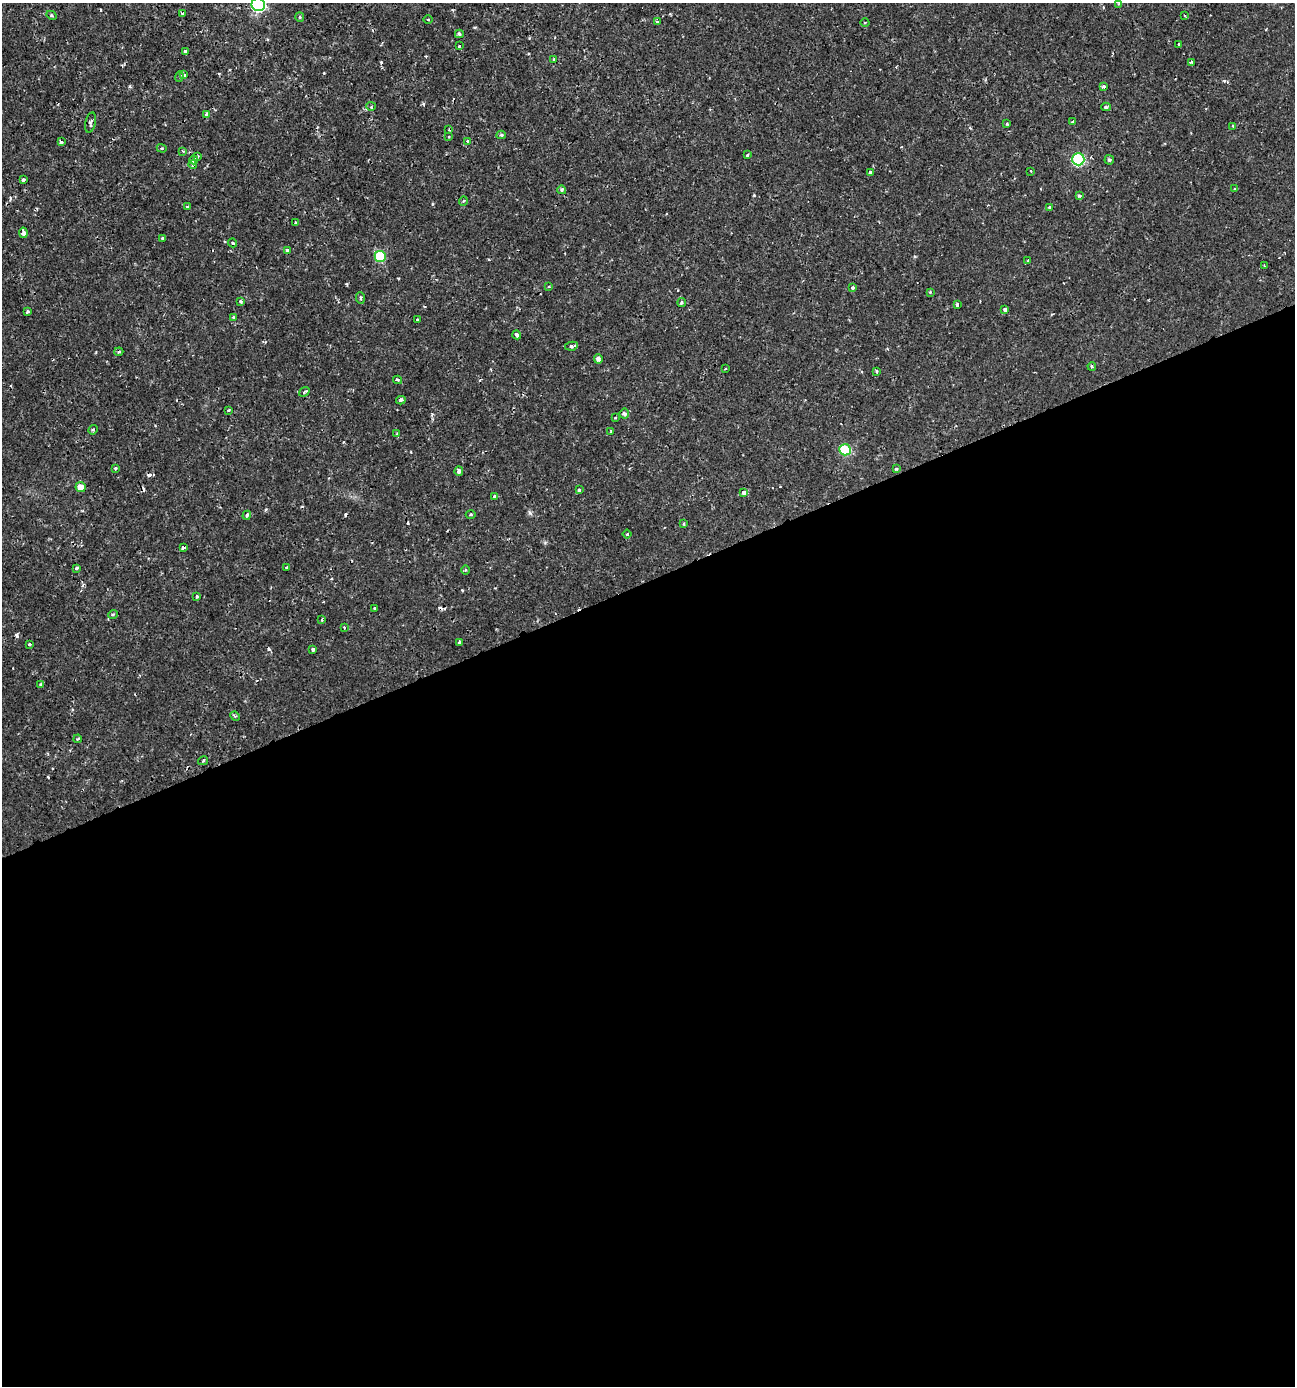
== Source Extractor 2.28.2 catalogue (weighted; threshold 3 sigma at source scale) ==
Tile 15 of 4 x 4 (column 3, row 4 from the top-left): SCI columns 2721-4013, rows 1-1384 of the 5388 x 5543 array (HDU 1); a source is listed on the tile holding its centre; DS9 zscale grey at full resolution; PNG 1297 x 1388 px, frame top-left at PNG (2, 3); each listed source drawn as its Kron ellipse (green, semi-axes under 4 px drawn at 4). Shown black and unused: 58% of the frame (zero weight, under 2 of 3 exposures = <1% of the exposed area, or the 3 px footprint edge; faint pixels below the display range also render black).
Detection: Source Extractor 2.28.2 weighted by HDU 2 'WHT'; one run over the whole footprint, this tile lists its part. Background 0.00175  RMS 0.001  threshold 0.00458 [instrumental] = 3 sigma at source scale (4.5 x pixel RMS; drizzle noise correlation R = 1.50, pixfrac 1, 0.0396/0.0396 arcsec/px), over >= 5 px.
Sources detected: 121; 11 cosmic-ray / hot-pixel residue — neither listed nor drawn; the other 110 listed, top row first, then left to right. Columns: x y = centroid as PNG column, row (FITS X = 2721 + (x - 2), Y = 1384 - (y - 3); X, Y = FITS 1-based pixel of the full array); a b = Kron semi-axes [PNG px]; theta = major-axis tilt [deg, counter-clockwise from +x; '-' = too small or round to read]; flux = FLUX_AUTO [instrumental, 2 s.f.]
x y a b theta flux
1119 4 3 3 - 0.098
258 5 7 6 - 17
182 13 3 3 - 0.18
51 15 5 3 - 0.12
1185 15 4 2 - 0.098
300 17 5 4 - 0.15
428 19 4 3 - 0.1
658 22 3 3 - 0.16
865 22 4 3 - 0.11
459 34 4 4 - 0.24
1179 44 3 3 - 0.22
459 46 3 3 - 0.094
186 51 3 3 - 0.52
553 60 3 2 - 0.14
1191 62 4 3 - 0.3
184 75 3 3 - 0.32
179 76 5 4 - 0.16
1103 86 4 3 - 0.48
371 106 4 4 - 0.14
1106 107 5 4 - 0.16
207 114 4 3 - 0.32
1073 121 3 2 - 0.093
90 122 10 5 78 0.28
1007 124 3 3 - 0.11
1233 126 4 3 - 0.13
449 130 2 2 - 0.11
501 135 4 4 - 0.17
449 137 3 3 - 0.32
468 141 4 3 - 0.1
61 142 3 3 - 0.27
162 148 5 4 - 0.14
183 151 3 3 - 0.092
747 155 3 2 - 0.18
198 156 3 3 - 0.29
1078 159 6 6 - 10
194 160 4 4 - 0.22
1109 160 5 5 - 0.19
193 165 4 3 - 0.29
1031 171 3 2 - 0.094
870 172 4 3 - 0.54
23 180 4 3 - 0.68
1234 189 4 3 - 0.12
562 190 4 4 - 0.24
1079 196 3 3 - 0.31
463 201 5 3 - 0.088
187 206 3 3 - 0.23
1050 207 3 3 - 0.22
296 223 3 3 - 0.17
23 233 5 3 - 0.56
163 238 4 3 - 0.14
233 243 4 3 - 0.15
287 250 3 3 - 0.52
380 256 6 5 - 5.8
1028 261 4 4 - 0.13
1264 266 3 2 - 0.11
549 286 4 2 - 0.096
853 288 3 3 - 0.34
930 292 3 3 - 0.084
360 298 6 3 -85 0.17
240 301 4 4 - 0.18
682 302 4 3 - 0.19
957 305 4 3 - 0.18
1005 310 4 4 - 0.51
27 312 3 3 - 0.15
233 318 4 3 - 0.27
417 319 4 2 - 0.1
517 335 4 3 - 0.75
571 346 6 3 9 0.33
119 352 4 3 - 0.13
598 359 5 3 - 0.5
1092 366 4 3 - 0.15
725 369 2 2 - 0.095
877 371 4 3 - 0.15
398 380 4 3 - 0.16
304 392 5 3 - 0.15
401 400 5 4 - 0.22
228 410 3 3 - 0.2
624 414 5 5 - 0.2
615 418 3 3 - 0.091
93 430 5 4 - 0.14
611 432 3 3 - 0.21
397 434 4 3 - 0.11
845 450 6 5 - 5.1
115 468 4 3 - 0.13
896 469 4 3 - 0.16
459 471 4 3 - 0.43
81 487 5 5 - 1
579 490 3 3 - 0.12
744 493 4 3 - 1.3
495 496 3 3 - 0.38
471 514 5 3 - 0.13
247 515 5 3 - 0.18
684 524 3 2 - 0.12
627 534 4 4 - 0.13
183 548 4 3 - 2.6
76 568 4 3 - 0.53
287 568 3 3 - 0.25
466 570 5 3 - 0.1
197 596 3 3 - 0.24
375 608 3 3 - 0.32
113 614 5 3 - 0.11
322 620 3 3 - 0.16
344 628 4 3 - 0.099
460 642 4 3 - 0.44
29 644 3 3 - 0.28
313 650 3 3 - 0.35
41 685 4 4 - 0.2
235 716 5 4 - 0.15
78 739 4 3 - 0.15
203 761 5 3 - 0.14
Isophote crosses this tile's border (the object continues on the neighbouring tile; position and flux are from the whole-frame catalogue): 1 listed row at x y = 258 5